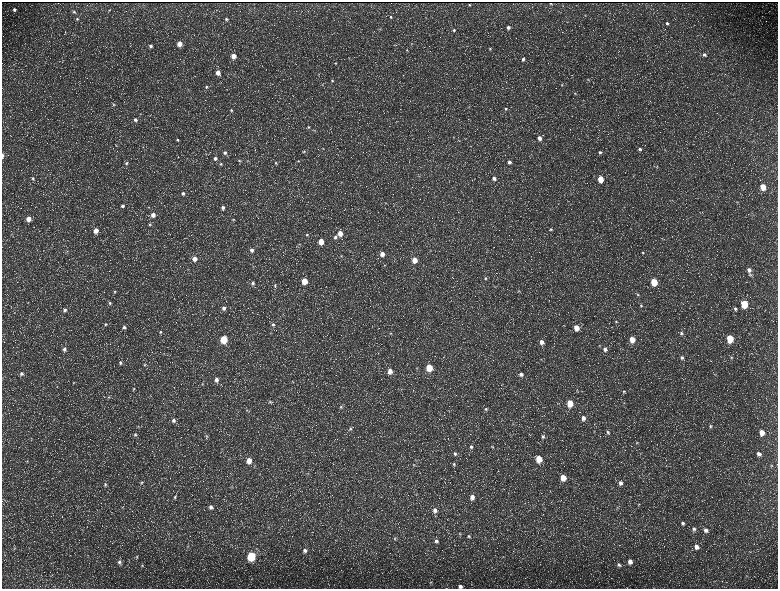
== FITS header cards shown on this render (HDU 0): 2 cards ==
NAXIS1  =                 1552 / length of data axis 1
NAXIS2  =                 1173 / length of data axis 2

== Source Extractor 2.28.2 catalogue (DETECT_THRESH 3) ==
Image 1552 x 1173 px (HDU 0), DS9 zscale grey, zoomed out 1/2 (1 PNG px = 2 x 2 image px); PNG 780 x 591 px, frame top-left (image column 1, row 1173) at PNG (2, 2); no overlay
Background 219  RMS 9.8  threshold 29.4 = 3 sigma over >= 5 px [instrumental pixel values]
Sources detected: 234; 36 cannot appear on this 1/2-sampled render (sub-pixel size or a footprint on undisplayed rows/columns) and are not listed; the other 198 listed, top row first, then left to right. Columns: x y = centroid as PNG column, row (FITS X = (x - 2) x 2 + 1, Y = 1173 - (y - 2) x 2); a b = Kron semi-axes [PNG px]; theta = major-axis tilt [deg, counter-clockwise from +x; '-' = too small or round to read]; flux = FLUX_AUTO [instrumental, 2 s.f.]
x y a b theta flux
551 3 2 1 - 1200
469 5 2 2 - 1400
14 10 3 3 - 4200
109 10 3 2 - 1300
74 12 4 3 - 2100
585 15 3 3 - 1100
390 17 4 3 - 2900
77 19 4 4 - 2400
226 19 3 3 - 2600
667 23 5 4 - 4300
508 27 4 4 - 5900
380 29 4 3 - 1600
454 30 4 4 - 3100
179 44 4 3 - 22000
411 44 3 2 - 1200
151 46 4 4 - 4500
490 49 4 3 - 1900
407 50 3 3 - 1500
704 55 5 5 - 5500
234 56 4 4 - 22000
523 59 3 3 - 4000
335 63 4 4 - 2400
13 64 3 2 - 1100
218 73 4 4 - 15000
588 79 4 4 - 2100
332 81 4 4 - 2400
322 85 3 2 - 1000
562 85 4 3 - 1500
206 87 4 4 - 2900
575 93 4 3 - 1800
113 104 6 3 -61 2600
506 109 4 4 - 3300
231 110 4 3 - 2600
135 120 4 4 - 6200
309 127 5 4 - 3000
314 130 3 3 - 1300
453 137 3 3 - 1200
539 138 4 4 - 9900
458 139 4 3 - 1600
177 140 4 4 - 3200
116 146 3 3 - 1300
323 148 3 2 - 1100
640 149 4 4 - 4300
665 149 3 3 - 1100
304 151 4 4 - 2600
600 152 4 4 - 3100
225 153 4 4 - 4300
2 156 5 2 - 4700
215 158 4 4 - 5200
239 161 3 3 - 1400
298 161 4 3 - 1800
509 162 4 4 - 5900
126 163 5 4 - 3400
275 163 3 3 - 1700
221 164 4 4 - 2400
657 166 4 3 - 1400
494 178 5 4 - 8600
32 179 5 4 - 3400
600 179 4 4 - 31000
763 187 4 4 - 36000
183 193 4 3 - 4200
737 202 3 2 - 1000
386 203 3 2 - 890
122 206 5 4 - 4700
149 207 3 3 - 1300
223 208 4 4 - 6000
153 215 4 4 - 12000
29 219 4 4 - 19000
233 220 3 3 - 1500
149 224 4 4 - 2200
551 229 4 4 - 2900
96 231 5 4 - 18000
340 233 4 4 - 19000
307 235 4 4 - 2800
335 237 5 4 - 4400
321 241 4 4 - 30000
299 244 3 3 - 1500
252 250 5 4 - 6300
67 251 4 3 - 1600
643 252 4 3 - 2200
382 254 4 4 - 15000
341 256 3 3 - 1300
195 259 4 4 - 14000
414 260 4 4 - 28000
384 265 3 3 - 1300
253 266 3 3 - 1400
749 270 5 4 - 7700
750 274 5 4 - 2400
485 278 4 4 - 2800
304 281 4 4 - 39000
654 282 5 4 - 64000
253 283 5 4 - 3900
275 285 4 4 - 2400
494 287 3 2 - 880
519 291 4 4 - 2400
115 292 5 4 - 2600
638 294 4 4 - 2200
110 303 5 4 - 3200
744 304 5 4 - 87000
641 306 5 4 - 2400
224 308 4 4 - 7100
735 309 5 4 - 4100
65 310 5 4 - 4500
616 322 5 4 - 2500
105 324 5 5 - 3800
273 324 5 5 - 4700
124 327 5 5 - 5200
576 328 5 4 - 23000
160 332 4 4 - 2200
391 333 3 2 - 1000
681 333 5 4 - 4100
224 339 5 4 - 89000
730 339 5 4 - 73000
632 340 5 4 - 30000
541 342 5 5 - 11000
64 349 6 5 - 6700
605 349 5 5 - 7300
731 357 4 3 - 2200
682 358 5 4 - 4800
541 359 2 2 - 830
120 363 5 4 - 4200
145 365 4 3 - 1800
417 368 5 3 - 1600
429 368 4 4 - 61000
390 371 5 4 - 15000
21 373 5 4 - 4100
521 374 4 4 - 6600
216 379 5 4 - 8300
73 383 4 3 - 1700
203 384 4 3 - 1700
134 389 4 4 - 2000
624 391 5 4 - 2900
109 397 4 4 - 2200
270 402 4 3 - 2100
570 403 5 4 - 51000
624 403 4 3 - 1500
341 407 5 4 - 3000
486 409 4 4 - 2700
247 410 4 3 - 1400
583 418 6 5 - 10000
53 420 5 2 - 1500
173 420 5 4 - 5600
710 426 5 4 - 3000
138 427 5 3 - 1900
350 428 5 4 - 2900
594 431 4 2 - 1300
608 432 5 4 - 3700
762 432 5 4 - 21000
135 435 5 5 - 3700
206 436 6 4 79 2700
543 437 5 5 - 3900
31 438 4 2 - 1300
637 442 5 4 - 2400
471 447 5 4 - 4000
492 447 4 3 - 1300
455 454 5 5 - 4100
759 454 5 5 - 8300
539 459 5 4 - 50000
249 460 5 4 - 22000
27 461 4 3 - 1700
454 464 5 3 - 2400
414 465 4 3 - 1800
771 465 5 3 - 2000
259 475 3 2 - 1100
563 478 5 4 - 31000
142 482 5 4 - 2700
621 483 5 5 - 6800
105 484 5 4 - 3300
231 486 3 3 - 1400
175 497 6 5 - 4100
472 497 5 4 - 12000
639 505 4 3 - 1600
211 507 5 4 - 7300
617 507 4 3 - 1600
435 510 5 4 - 8900
683 523 5 4 - 4500
269 527 3 2 - 1400
694 529 5 4 - 4900
706 530 6 5 - 7400
460 534 5 3 - 2000
469 536 5 4 - 3100
395 539 5 4 - 3000
436 541 5 5 - 5800
188 547 4 4 - 2300
696 547 5 5 - 11000
14 548 4 4 - 2700
305 550 5 5 - 6900
251 556 5 4 - 160000
503 556 3 3 - 1300
137 557 4 4 - 2200
119 562 6 5 - 6000
630 562 5 4 - 13000
619 565 5 4 - 4400
142 566 5 3 - 2000
713 581 3 2 - 1100
430 582 5 4 - 2300
460 586 4 4 - 7100
446 588 3 2 - 560
At the frame edge (FLAGS 8, measured only in part): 3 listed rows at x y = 2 156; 460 586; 446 588
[36 sub-pixel or undisplayed-footprint detections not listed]